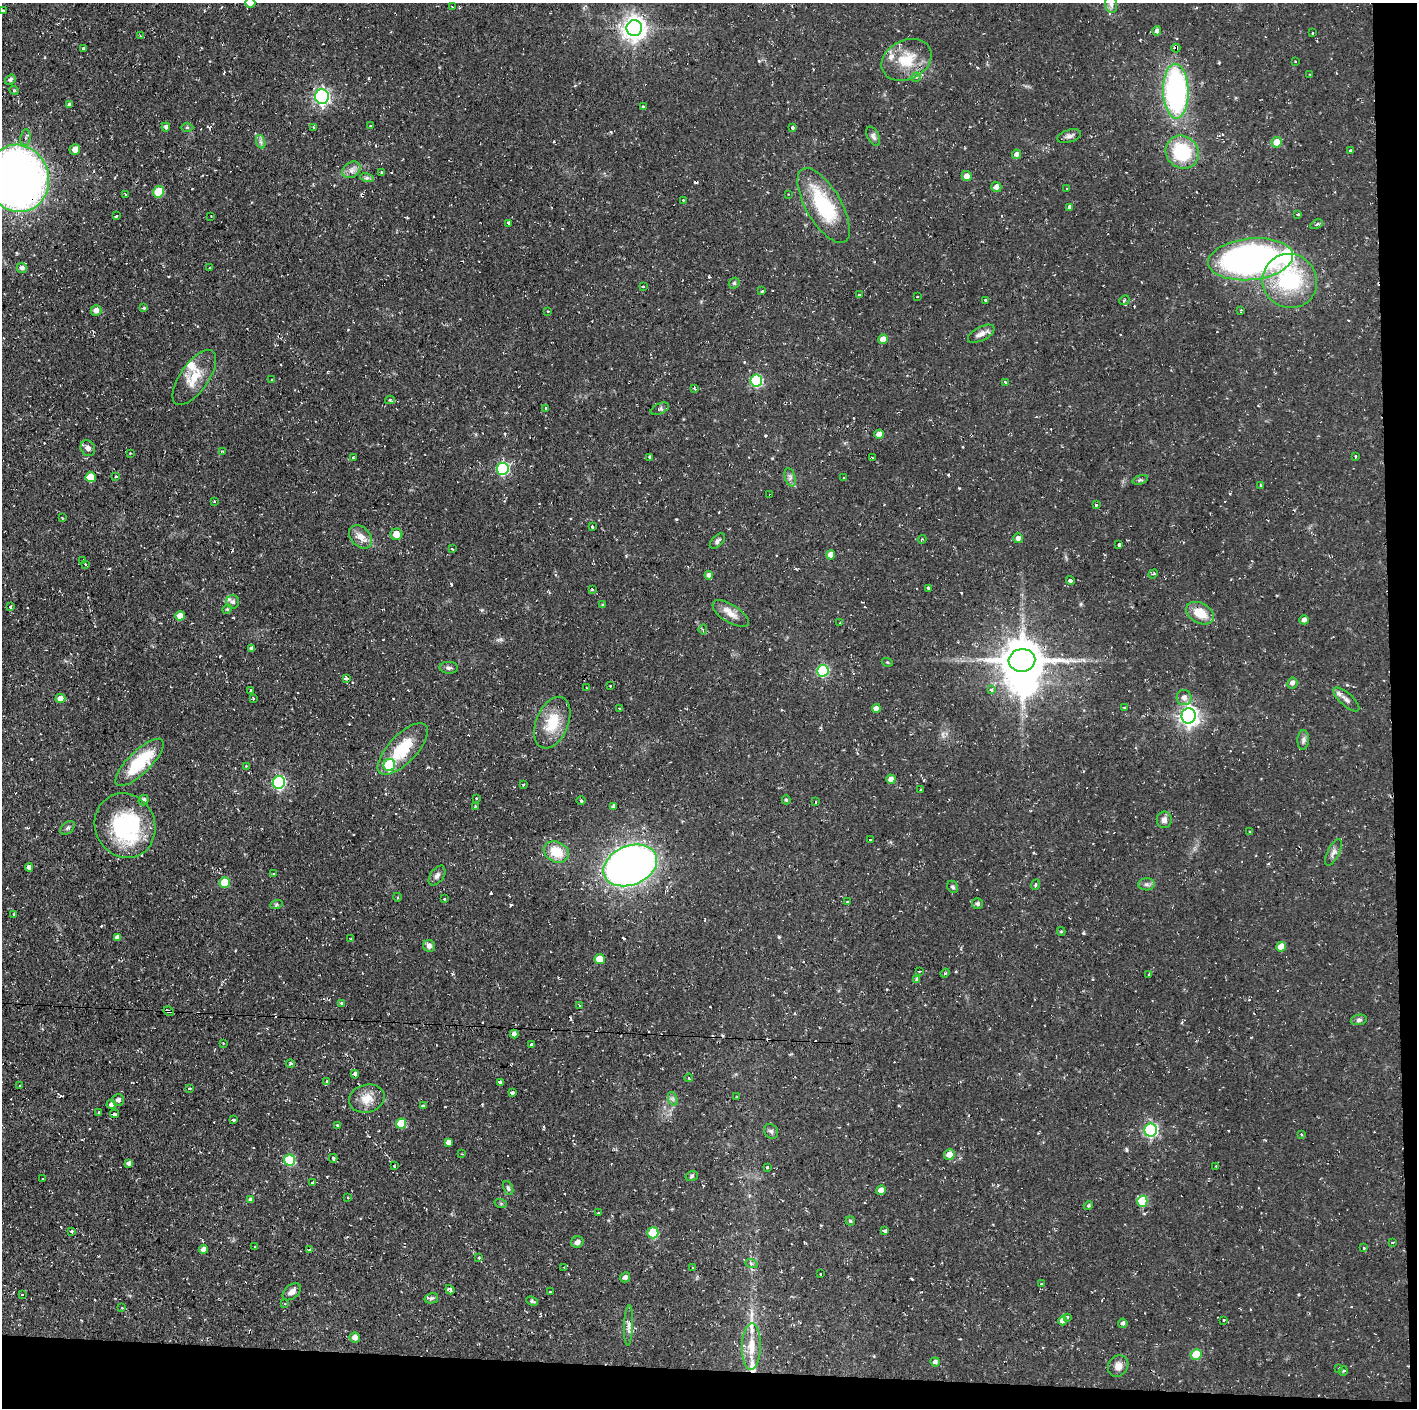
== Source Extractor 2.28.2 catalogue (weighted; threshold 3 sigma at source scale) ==
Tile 9 of 3 x 3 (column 3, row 3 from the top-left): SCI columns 2833-4247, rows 1-1406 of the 4247 x 4218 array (HDU 1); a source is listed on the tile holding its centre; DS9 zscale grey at full resolution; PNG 1419 x 1410 px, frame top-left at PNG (2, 3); each listed source drawn as its Kron ellipse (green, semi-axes under 4 px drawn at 4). Shown black and unused: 5% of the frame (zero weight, under 2 of 3 exposures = <1% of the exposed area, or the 3 px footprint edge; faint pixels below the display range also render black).
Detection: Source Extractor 2.28.2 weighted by HDU 2 'WHT'; one run over the whole footprint, this tile lists its part. Background 0.0586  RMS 0.0063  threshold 0.0283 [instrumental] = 3 sigma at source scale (4.5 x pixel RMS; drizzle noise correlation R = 1.50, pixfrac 1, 0.05/0.05 arcsec/px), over >= 5 px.
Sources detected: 315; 2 inside a brighter object's white glare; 32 cosmic-ray / hot-pixel residue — neither listed nor drawn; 6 inside a brighter listed object's ellipse — not listed separately; the other 275 listed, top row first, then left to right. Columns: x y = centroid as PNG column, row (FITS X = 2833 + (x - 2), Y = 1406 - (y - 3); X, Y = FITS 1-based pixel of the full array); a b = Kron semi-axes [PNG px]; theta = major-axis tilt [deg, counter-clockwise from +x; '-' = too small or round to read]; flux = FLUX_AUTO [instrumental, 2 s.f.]
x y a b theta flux
250 3 5 5 - 7.1
1111 5 8 6 -77 2
452 6 3 2 - 0.47
3 10 3 3 - 1.7
634 28 8 7 - 500
1157 31 4 4 - 2.6
1313 33 2 2 - 0.64
140 36 3 2 - 0.49
83 48 4 3 - 7.2
1176 48 4 4 - 4.4
906 60 26 19 26 19
1295 61 3 3 - 0.81
1310 75 3 2 - 0.56
916 77 5 4 - 0.87
10 80 6 4 37 1.5
14 90 5 4 - 0.8
1176 91 27 12 -89 130
322 96 7 7 - 140
69 104 4 4 - 1.3
643 107 3 3 - 4.1
370 126 3 3 - 0.61
166 127 4 4 - 1.6
187 127 6 4 1 0.77
314 127 3 2 - 0.53
793 128 3 3 - 1.6
873 136 10 5 -63 1.8
1069 136 12 6 17 2.3
25 138 8 5 82 1.8
261 142 7 4 -71 1.4
1277 142 5 5 - 8.2
75 149 5 5 - 4.1
1350 150 3 3 - 2.1
1182 152 17 15 -45 35
1016 154 5 4 - 2.1
351 170 10 7 34 3
382 173 3 3 - 1.7
967 176 5 5 - 4.5
18 178 34 30 -74 460
367 178 7 4 -17 1.3
996 187 5 5 - 2.6
1066 189 3 2 - 0.68
158 192 6 5 - 22
125 194 3 2 - 1.1
788 194 2 2 - 0.53
683 200 2 2 - 0.43
824 205 42 17 -60 44
1070 207 4 3 - 7.4
1298 214 3 3 - 0.88
116 216 3 3 - 1.7
211 216 2 2 - 0.49
508 223 4 3 - 5.7
1317 224 6 3 28 1
1251 259 42 20 6 240
22 268 5 5 - 2
210 268 4 2 - 0.49
1290 281 27 27 - 54
734 283 6 5 - 0.98
643 286 3 3 - 1.3
762 291 3 3 - 1.3
859 295 3 2 - 1.7
917 297 3 2 - 0.48
986 300 3 3 - 1
1124 300 5 4 - 1.1
144 308 4 4 - 0.66
1241 310 3 3 - 0.54
96 311 5 5 - 3.8
548 311 4 3 - 0.48
981 334 14 7 28 3.5
883 339 5 5 - 5.7
194 377 32 14 55 14
272 380 3 2 - 0.91
756 381 6 5 - 56
1005 382 3 3 - 1.3
694 389 4 3 - 2.4
390 400 5 4 - 0.91
546 408 3 3 - 1.1
660 409 10 5 24 1.3
879 434 5 4 - 4
88 448 8 7 - 2.6
223 451 4 3 - 0.59
130 453 3 2 - 0.5
1355 456 3 3 - 1.2
353 457 3 2 - 0.64
650 457 4 3 - 0.9
872 458 3 3 - 0.58
503 469 6 6 - 67
91 477 5 5 - 15
116 477 3 3 - 0.8
790 477 9 5 -72 2
843 478 3 2 - 0.77
1140 480 8 4 17 1
1260 486 3 3 - 2.3
770 495 2 2 - 0.83
214 501 3 2 - 0.63
1096 505 3 3 - 0.9
62 518 3 2 - 0.61
592 527 3 3 - 1.7
396 534 6 6 - 7.2
361 537 13 9 -46 5.7
1018 538 5 4 - 2.3
922 539 4 4 - 0.68
717 541 9 5 44 1.6
1119 545 3 3 - 3.7
452 549 3 2 - 0.79
831 555 4 4 - 6.3
83 560 3 3 - 1.7
85 564 3 3 - 1.1
1153 574 5 3 - 0.75
709 575 4 4 - 1.8
1070 581 4 3 - 3.3
928 588 4 3 - 2.3
592 589 3 3 - 0.63
233 602 7 6 - 2.3
603 605 4 3 - 0.69
10 607 3 3 - 1.7
227 609 5 4 - 0.9
1200 613 15 10 -29 12
731 614 21 9 -32 5.7
180 616 5 4 - 5.5
1304 620 4 4 - 2.2
840 623 4 3 - 0.72
703 629 5 4 - 1.3
252 648 4 4 - 2
1022 660 13 11 4 1900
887 662 5 3 - 0.61
449 668 9 6 -1 1.7
823 671 6 6 - 53
346 678 4 3 - 1.6
1292 683 5 5 - 2.5
610 686 3 2 - 0.74
586 688 3 3 - 1.2
251 690 3 3 - 0.6
991 690 3 3 - 2.4
60 698 5 4 - 4.6
253 698 4 3 - 0.97
1184 698 7 7 - 3.3
1346 699 16 6 -42 3.4
1124 707 2 2 - 0.41
620 708 3 2 - 0.56
876 709 4 4 - 3.4
1189 716 8 7 - 280
552 723 27 16 67 18
1303 740 10 6 87 1.8
403 749 33 14 46 26
139 762 32 11 44 33
389 765 6 5 - 38
246 766 3 3 - 0.54
891 779 5 4 - 3.5
279 782 6 6 - 85
523 784 3 3 - 0.81
921 790 3 2 - 0.58
476 798 3 3 - 0.66
143 800 5 5 - 2.1
786 800 4 4 - 0.95
581 801 5 3 - 1
816 802 3 2 - 1
475 806 3 3 - 0.71
614 806 4 3 - 1.6
1164 820 8 7 - 2.7
125 826 33 30 -66 72
68 828 8 5 41 1.4
1250 832 2 2 - 0.49
870 840 3 3 - 0.85
556 852 13 10 -25 14
1333 852 14 5 64 2.5
630 865 28 19 22 400
29 867 4 4 - 2.6
273 874 2 2 - 0.61
437 875 11 6 55 2.3
225 883 5 5 - 16
1146 884 8 6 -1 1.7
1035 885 5 4 - 1.1
953 887 6 5 - 1.2
397 897 4 3 - 0.57
444 899 3 3 - 1
848 902 3 3 - 2.8
977 904 5 5 - 1.4
276 905 6 4 19 0.85
14 914 3 3 - 0.76
1061 931 4 4 - 0.76
117 937 4 4 - 2.3
350 939 4 2 - 0.41
429 946 6 5 - 2.3
1281 947 5 5 - 7.3
600 959 5 5 - 11
919 971 3 3 - 0.64
945 973 4 3 - 0.76
1149 974 3 2 - 1.4
917 979 4 4 - 1.1
342 1004 4 3 - 3.1
580 1006 4 2 - 0.82
169 1011 5 3 - 2.6
1359 1020 8 5 10 1.7
514 1034 4 4 - 2.2
223 1043 3 3 - 0.46
532 1045 3 3 - 13
290 1063 4 4 - 1.3
355 1074 4 3 - 10
689 1078 4 3 - 0.53
327 1081 3 3 - 1.5
500 1082 4 3 - 7.8
20 1086 3 2 - 0.48
189 1088 4 3 - 0.86
512 1093 4 3 - 3
736 1097 3 2 - 0.43
367 1099 18 14 14 9.1
673 1099 7 4 -72 1.4
118 1100 6 5 - 1.9
111 1104 4 4 - 1.8
424 1105 3 3 - 3.8
99 1112 3 3 - 0.73
114 1114 4 3 - 24
233 1120 3 3 - 3.1
401 1124 5 5 - 15
337 1125 3 2 - 1
1151 1130 6 6 - 98
771 1131 8 6 -57 1.5
1301 1134 3 3 - 1.1
448 1142 4 4 - 2.6
462 1154 2 2 - 0.48
949 1155 5 5 - 5.4
333 1158 4 3 - 1.1
290 1160 5 5 - 25
129 1163 4 4 - 2
394 1166 3 3 - 0.43
1216 1166 2 2 - 0.42
767 1168 3 3 - 2.9
692 1176 6 5 - 1.1
42 1179 3 2 - 0.89
312 1182 3 3 - 2.1
508 1188 7 4 -68 1.3
881 1190 5 4 - 5
348 1198 3 3 - 1.4
251 1200 4 4 - 1.9
1142 1201 5 5 - 22
501 1204 6 4 -20 0.84
1088 1206 5 4 - 0.83
598 1213 2 2 - 0.45
850 1221 5 4 - 0.91
72 1231 3 3 - 1.4
885 1231 4 3 - 3
653 1233 5 5 - 25
577 1242 6 5 - 2.5
1393 1242 3 2 - 0.71
254 1246 3 2 - 1.1
1364 1248 3 3 - 1.6
204 1249 4 4 - 3.6
309 1250 3 3 - 2
479 1258 3 3 - 1.5
751 1263 6 4 -19 0.97
564 1267 2 2 - 0.49
693 1268 3 2 - 0.59
820 1274 3 2 - 0.99
625 1277 5 5 - 2
1041 1284 2 2 - 0.57
450 1290 5 4 - 5.6
292 1292 10 6 40 3.6
551 1292 3 3 - 1.3
22 1295 4 2 - 0.44
431 1298 7 5 14 1.2
532 1301 6 4 -22 1
285 1303 3 3 - 0.95
122 1308 3 3 - 0.43
1067 1317 4 3 - 1.8
1224 1320 3 3 - 1.1
1063 1321 5 4 - 3.7
1123 1323 4 4 - 1.5
629 1325 20 4 88 3.2
355 1337 5 5 - 3.5
751 1346 23 9 88 12
1196 1355 5 5 - 17
935 1362 5 4 - 1.7
1118 1366 11 9 54 4.2
1339 1368 4 2 - 0.49
1343 1371 5 3 - 0.66
Overlapping masked pixels (flux is a lower limit): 7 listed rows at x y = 1176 48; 1176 91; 18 178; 770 495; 1022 660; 169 1011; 114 1114
Isophote crosses this tile's border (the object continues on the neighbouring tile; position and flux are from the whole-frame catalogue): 3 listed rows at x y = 250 3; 3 10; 18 178